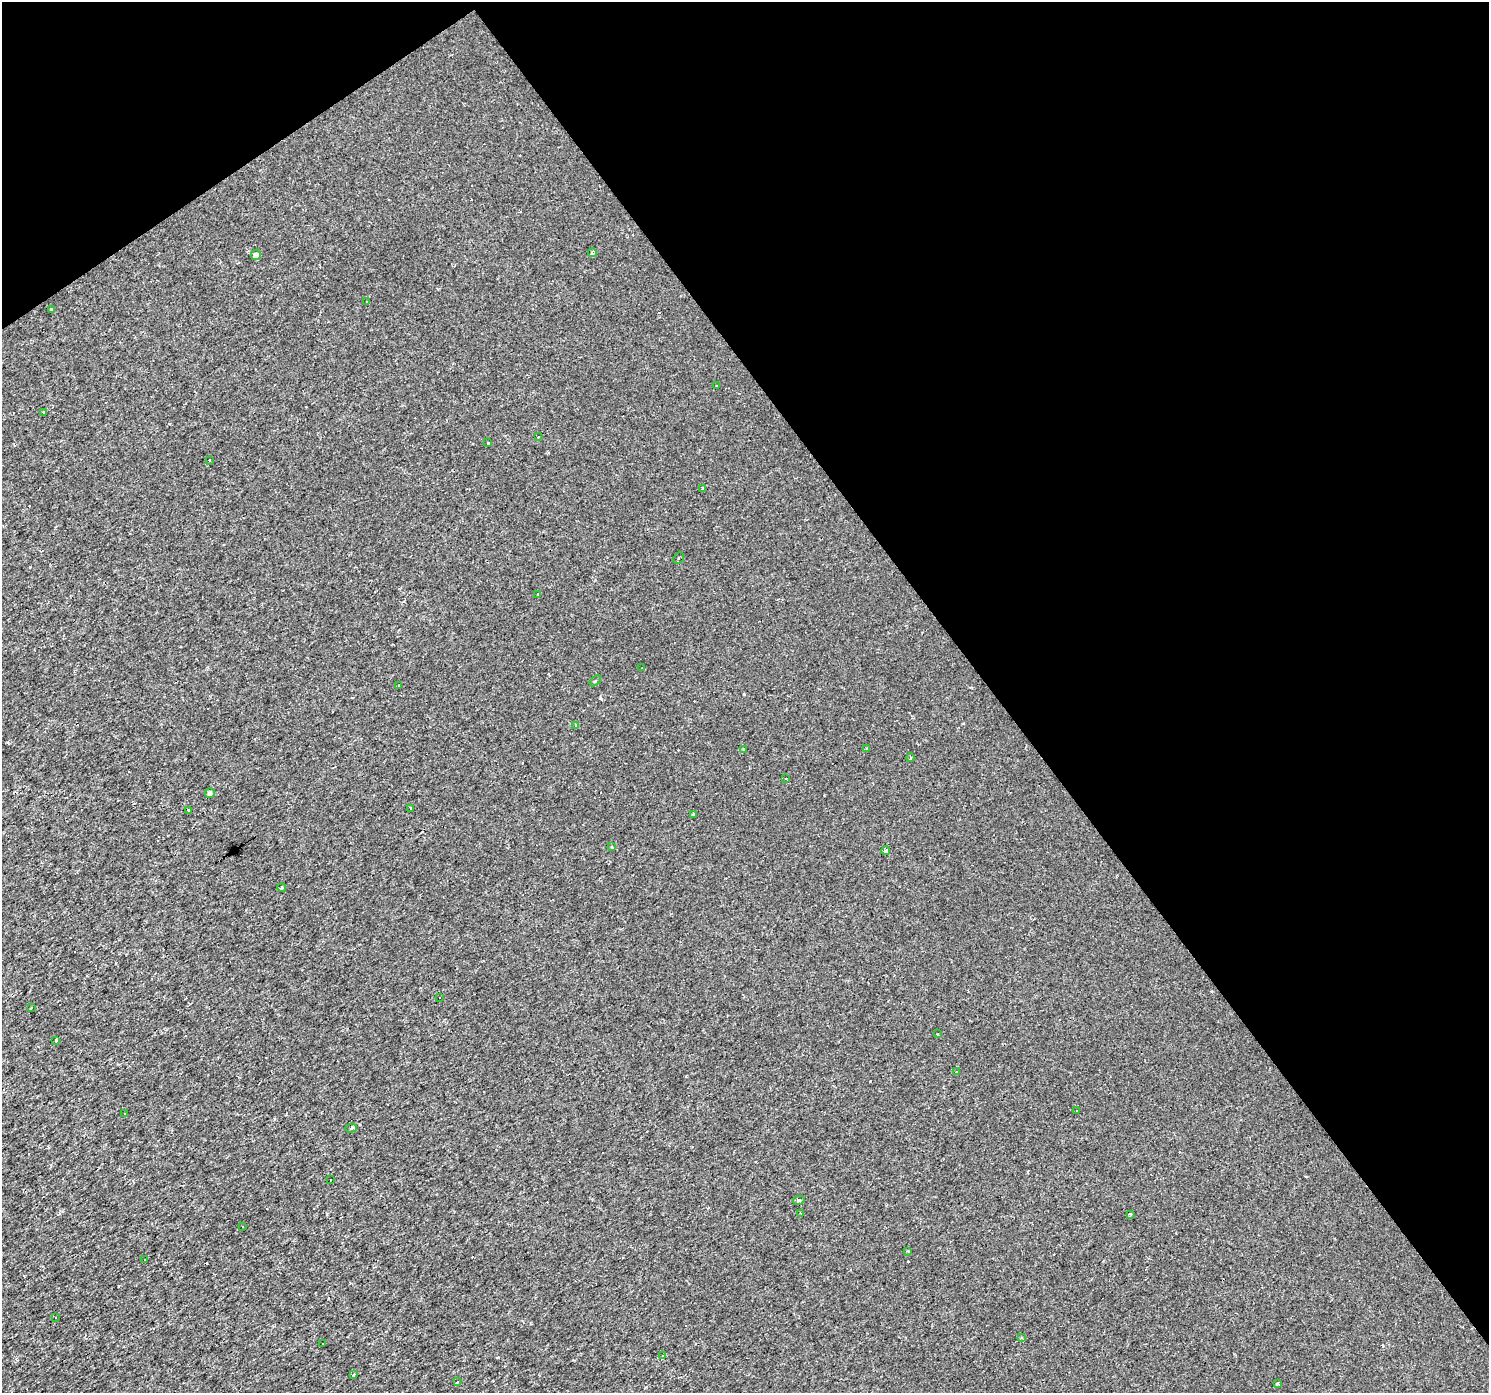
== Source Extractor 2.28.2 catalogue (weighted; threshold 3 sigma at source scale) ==
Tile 3 of 4 x 4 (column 3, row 1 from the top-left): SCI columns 2973-4459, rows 4360-5750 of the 5945 x 5875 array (HDU 1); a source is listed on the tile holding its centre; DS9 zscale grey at full resolution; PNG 1491 x 1395 px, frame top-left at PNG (2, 2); each listed source drawn as its Kron ellipse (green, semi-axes under 4 px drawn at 4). Shown black and unused: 37% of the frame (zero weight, under 2 of 3 exposures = <1% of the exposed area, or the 3 px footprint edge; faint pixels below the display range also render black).
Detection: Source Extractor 2.28.2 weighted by HDU 2 'WHT'; one run over the whole footprint, this tile lists its part. Background 0.00236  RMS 0.003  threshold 0.0134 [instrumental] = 3 sigma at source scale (4.5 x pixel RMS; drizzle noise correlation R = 1.50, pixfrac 1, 0.0396/0.0396 arcsec/px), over >= 5 px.
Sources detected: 77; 28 cosmic-ray / hot-pixel residue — neither listed nor drawn; the other 49 listed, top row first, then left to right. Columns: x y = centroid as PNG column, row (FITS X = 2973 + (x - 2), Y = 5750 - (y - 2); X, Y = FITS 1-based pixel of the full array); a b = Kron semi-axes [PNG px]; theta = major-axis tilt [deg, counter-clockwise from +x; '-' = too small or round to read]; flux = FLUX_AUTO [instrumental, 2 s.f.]
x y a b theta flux
592 253 4 3 - 0.63
256 255 5 5 - 1.3
367 302 3 3 - 1.5
51 310 3 3 - 1.8
716 386 3 2 - 0.35
43 412 3 2 - 0.19
538 437 3 3 - 0.85
488 442 3 3 - 0.62
209 460 3 3 - 3.9
703 489 3 3 - 1.3
679 558 6 4 63 0.77
538 594 3 3 - 0.63
642 668 3 2 - 0.21
595 681 7 3 41 0.37
398 685 3 2 - 0.29
576 726 3 3 - 0.33
866 749 3 3 - 0.48
744 750 3 3 - 0.6
910 758 4 2 - 0.3
786 778 3 3 - 0.67
210 793 5 4 - 0.68
411 809 3 2 - 0.92
188 810 3 3 - 1.3
693 814 3 3 - 0.33
612 847 3 3 - 0.92
886 850 4 3 - 1.2
282 888 4 3 - 0.28
439 997 3 2 - 0.23
31 1008 3 2 - 0.29
938 1034 3 2 - 0.33
56 1040 3 3 - 0.79
956 1072 3 2 - 0.23
1076 1110 3 2 - 0.38
124 1114 3 2 - 0.41
351 1128 6 3 17 0.55
331 1179 3 3 - 0.35
799 1200 6 3 12 0.51
801 1213 4 2 - 0.36
1131 1214 3 3 - 0.66
242 1226 2 2 - 0.24
908 1251 3 3 - 0.5
145 1260 3 2 - 0.27
55 1317 2 2 - 0.24
1022 1338 3 3 - 0.97
323 1343 3 2 - 0.31
663 1355 3 3 - 0.49
354 1375 4 3 - 0.24
457 1382 3 2 - 0.86
1277 1383 3 3 - 0.69
Unlisted compact peaks at least as high as the median listed source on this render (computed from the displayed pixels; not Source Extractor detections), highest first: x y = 600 698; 30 567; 327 1214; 118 1286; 1383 1346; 963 723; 169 424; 207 1263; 686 1076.